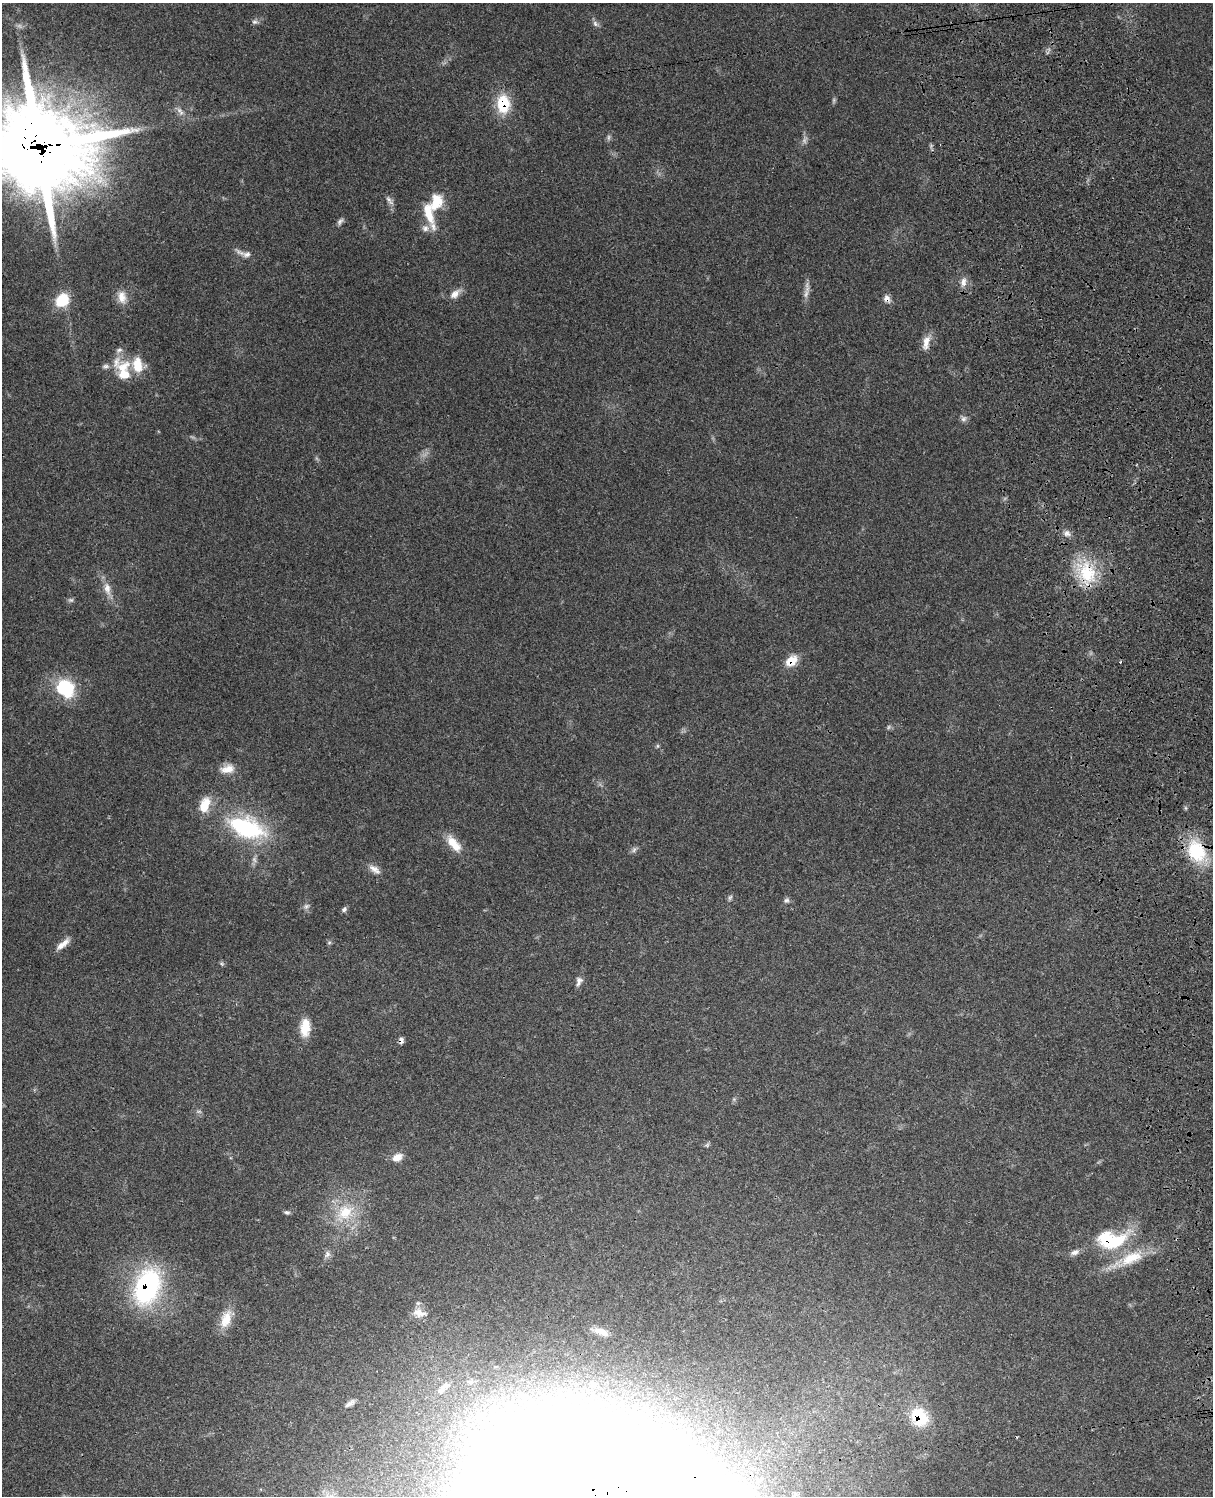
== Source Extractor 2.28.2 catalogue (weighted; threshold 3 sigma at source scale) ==
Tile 6 of 4 x 3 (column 2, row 2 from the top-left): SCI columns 1333-2543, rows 1771-3264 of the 5090 x 4923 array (HDU 1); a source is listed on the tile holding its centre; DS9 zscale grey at full resolution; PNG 1215 x 1498 px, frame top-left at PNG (2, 3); no overlay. Shown black and unused: <1% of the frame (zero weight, under 3 of 4 exposures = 6% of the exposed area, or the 3 px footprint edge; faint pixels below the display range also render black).
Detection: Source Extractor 2.28.2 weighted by HDU 2 'WHT'; one run over the whole footprint, this tile lists its part. Background 0.108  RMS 0.0065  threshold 0.0293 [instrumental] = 3 sigma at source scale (4.5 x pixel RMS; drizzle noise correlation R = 1.50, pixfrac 1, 0.05/0.05 arcsec/px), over >= 5 px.
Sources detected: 74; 7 too faint to see at this stretch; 1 inside a brighter object's white glare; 2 cosmic-ray / hot-pixel residue — not listed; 9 inside a brighter listed object's ellipse — not listed separately; the other 55 listed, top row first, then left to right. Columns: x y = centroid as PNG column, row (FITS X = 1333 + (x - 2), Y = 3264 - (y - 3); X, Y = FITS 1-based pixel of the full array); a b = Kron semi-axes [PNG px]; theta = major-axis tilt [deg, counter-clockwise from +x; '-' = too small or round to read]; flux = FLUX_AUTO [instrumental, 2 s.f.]
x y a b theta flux
255 22 9 5 -2 1.8
595 24 10 6 -47 2.1
503 104 21 14 -90 24
180 111 14 7 -53 3.4
39 146 46 40 -4 4700
389 200 15 6 -53 2.7
436 202 20 14 68 17
340 221 10 6 52 2
425 228 10 9 - 3.5
247 254 11 8 15 3.4
963 282 14 8 85 4.3
455 294 17 9 42 5.3
806 294 17 7 76 4.1
122 297 17 11 -82 7.2
887 299 10 9 - 3.3
62 300 13 11 49 23
926 342 21 9 76 6.4
119 350 10 6 23 2.2
123 368 26 14 42 15
963 419 8 8 - 2.2
1067 533 11 8 -27 3.3
1086 573 35 25 -65 34
107 589 21 9 -78 7.1
71 600 8 6 -14 1.4
791 661 15 11 38 11
1120 662 4 3 - 0.63
65 688 19 16 -36 41
227 769 20 11 11 7.7
205 805 22 12 71 13
246 827 47 24 -20 72
452 842 18 12 -59 10
1196 851 32 23 -67 33
374 869 18 8 -35 4.8
786 900 8 7 - 1.7
306 906 8 7 - 1.9
344 909 8 6 53 1.7
329 943 6 4 19 0.92
62 944 19 6 40 5.9
222 964 7 4 -32 0.97
579 981 13 8 76 3.1
305 1027 23 12 86 12
199 1111 8 4 -8 1.2
397 1157 12 9 28 5.5
287 1212 8 5 -13 1.3
345 1213 30 22 44 28
1111 1240 43 24 -1 45
1075 1252 12 7 21 3.1
327 1254 10 8 87 2.7
147 1287 42 26 69 99
419 1313 20 11 -13 6.4
226 1319 26 13 70 11
601 1332 10 4 -20 4.3
558 1400 140 57 7 250
350 1403 14 6 33 2.7
919 1417 24 20 -51 27
Overlapping masked pixels (flux is a lower limit): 9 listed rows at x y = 503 104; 39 146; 887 299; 1086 573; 791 661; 1196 851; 1111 1240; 147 1287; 919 1417
Isophote crosses this tile's border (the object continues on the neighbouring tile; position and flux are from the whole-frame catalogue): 1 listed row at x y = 39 146